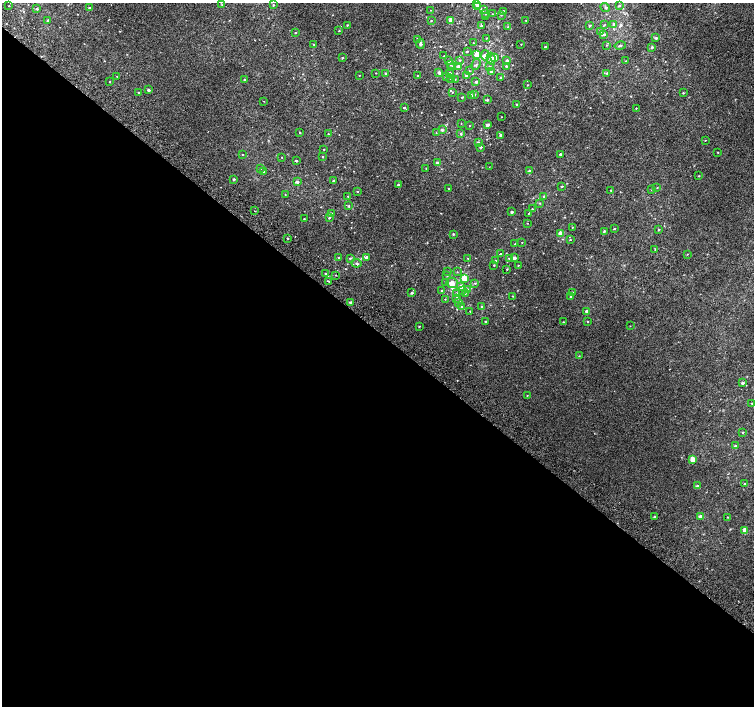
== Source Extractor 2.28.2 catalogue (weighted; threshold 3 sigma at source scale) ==
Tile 14 of 4 x 4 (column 2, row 4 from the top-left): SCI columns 1538-3040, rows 267-1673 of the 6074 x 6092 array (HDU 1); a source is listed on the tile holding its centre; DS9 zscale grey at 2 x 2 block average (1 PNG px = mean of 2 x 2 image px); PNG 756 x 708 px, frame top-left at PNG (2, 3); each listed source drawn as its Kron ellipse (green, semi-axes under 4 px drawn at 4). Shown black and unused: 53% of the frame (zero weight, under 2 of 3 exposures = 2% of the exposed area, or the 3 px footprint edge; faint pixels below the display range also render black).
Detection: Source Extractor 2.28.2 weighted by HDU 2 'WHT'; one run over the whole footprint, this tile lists its part. Background 0.00266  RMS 0.007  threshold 0.0315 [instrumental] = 3 sigma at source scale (4.5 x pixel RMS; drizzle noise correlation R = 1.50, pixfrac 1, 0.0396/0.0396 arcsec/px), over >= 5 px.
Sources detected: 214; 5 inside a brighter listed object's ellipse — not listed separately; the other 209 listed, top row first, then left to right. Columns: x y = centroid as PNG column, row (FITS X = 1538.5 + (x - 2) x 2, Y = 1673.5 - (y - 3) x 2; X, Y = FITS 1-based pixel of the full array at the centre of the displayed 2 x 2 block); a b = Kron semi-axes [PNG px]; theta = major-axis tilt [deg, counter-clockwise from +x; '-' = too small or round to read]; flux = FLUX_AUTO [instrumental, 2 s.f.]
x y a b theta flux
477 4 4 3 - 9.3
222 5 2 2 - 0.57
273 5 3 2 - 1.2
619 5 3 3 - 2
9 6 2 2 - 0.62
477 7 3 3 - 1.4
605 7 5 3 - 1.9
89 8 3 2 - 1.8
37 9 3 3 - 1.9
431 10 2 2 - 0.43
483 10 4 3 - 2.2
503 11 3 2 - 2
486 14 2 2 - 0.85
492 14 2 2 - 0.67
501 15 3 2 - 1.1
486 17 2 2 - 0.73
451 20 2 2 - 16
526 20 2 2 - 0.98
48 21 3 3 - 1.9
431 21 2 2 - 0.88
614 24 3 3 - 2.4
347 25 2 2 - 1.3
590 25 2 2 - 3
604 25 3 2 - 0.96
481 26 3 3 - 1.4
508 27 3 2 - 0.92
339 31 2 2 - 0.94
600 31 3 2 - 1.4
295 33 2 2 - 1.4
604 35 3 3 - 2.4
486 38 2 2 - 0.58
656 38 4 3 - 1.9
418 39 3 3 - 2.3
473 43 2 2 - 0.82
314 44 3 2 - 1.5
420 44 5 3 - 4
521 44 2 2 - 0.59
607 45 3 2 - 1
620 46 6 3 12 3
545 47 2 2 - 3
652 47 2 2 - 2.9
467 51 2 2 - 1.3
477 54 3 3 - 24
485 55 5 4 - 4.8
444 56 2 2 - 0.72
342 58 3 2 - 0.95
495 58 3 2 - 26
491 59 6 4 -81 4.8
460 60 2 2 - 1
449 61 2 2 - 2
507 61 3 3 - 3.2
626 61 2 2 - 0.76
476 64 6 3 63 2.3
451 65 3 2 - 0.87
458 66 3 2 - 3.7
489 66 3 2 - 0.8
506 66 3 2 - 1.6
452 68 3 3 - 1.3
469 71 3 2 - 0.63
491 72 3 2 - 2.5
376 73 2 2 - 0.58
386 73 2 2 - 1.7
439 73 3 2 - 5.1
450 73 2 2 - 2.6
607 73 3 2 - 1.2
417 75 2 2 - 0.72
117 76 2 2 - 0.51
359 76 2 2 - 0.57
446 76 3 2 - 1.2
466 76 2 2 - 3.6
501 77 4 2 - 2.1
450 78 2 2 - 0.74
244 79 2 2 - 1.3
455 79 2 2 - 0.59
110 81 2 2 - 0.55
476 82 3 2 - 3.3
527 85 2 2 - 0.8
148 90 2 2 - 3.8
452 92 2 2 - 0.7
138 93 2 2 - 1.6
683 93 3 2 - 1.2
471 95 2 2 - 3.9
475 95 3 2 - 1.4
462 97 2 2 - 1.3
487 100 4 3 - 1.8
264 101 2 2 - 0.51
516 104 3 3 - 1.5
404 108 2 2 - 1.7
636 108 2 2 - 0.68
501 117 2 2 - 0.57
461 123 2 2 - 0.49
488 125 2 2 - 7.1
469 126 2 2 - 0.64
442 130 3 2 - 3.3
300 133 2 2 - 1.1
436 133 3 2 - 0.67
328 134 2 2 - 0.54
461 134 3 3 - 1.7
501 135 2 2 - 4.8
705 140 2 2 - 0.53
478 142 2 2 - 2.4
481 147 3 2 - 2
324 149 2 2 - 0.65
718 152 2 2 - 0.71
243 154 2 2 - 0.58
561 154 3 2 - 3.9
282 157 2 2 - 0.49
322 157 2 2 - 1.1
296 161 2 2 - 2.3
437 163 2 2 - 5.2
489 167 2 2 - 0.43
426 168 2 2 - 0.51
260 169 3 2 - 2.6
263 171 2 2 - 1.5
529 171 2 2 - 2.1
699 176 2 2 - 0.8
234 179 2 2 - 2.5
333 181 2 2 - 2.5
297 182 2 2 - 6.7
398 185 2 2 - 3.5
562 186 2 2 - 1.5
657 188 3 2 - 0.62
449 189 2 2 - 0.74
611 190 2 2 - 1.3
652 190 2 2 - 0.76
357 191 2 2 - 0.8
285 194 2 2 - 0.7
348 196 2 2 - 0.61
544 196 2 2 - 2.1
540 203 3 2 - 0.92
349 206 3 2 - 0.95
532 209 2 2 - 0.96
255 211 2 2 - 0.77
512 212 2 2 - 3.2
528 213 3 2 - 0.85
331 214 3 3 - 3.5
329 218 3 2 - 1.8
304 219 2 2 - 0.81
527 223 2 2 - 0.63
572 227 2 2 - 0.78
614 229 2 2 - 1.4
659 229 3 2 - 1
604 231 3 2 - 1.5
560 233 2 2 - 17
453 234 3 2 - 1.5
288 238 2 2 - 1.3
570 240 2 2 - 0.78
522 242 2 2 - 0.7
515 244 2 2 - 0.64
655 249 2 2 - 0.74
500 254 2 2 - 1.6
687 254 2 2 - 0.52
339 257 2 2 - 1.5
366 257 4 3 - 4.6
350 258 3 2 - 1.8
468 258 2 2 - 0.57
509 258 2 2 - 1.2
514 258 2 2 - 6.6
496 261 2 2 - 0.8
356 263 5 3 - 2.8
494 265 2 2 - 0.95
518 265 2 2 - 0.79
507 269 2 2 - 0.96
448 272 2 2 - 0.63
457 272 3 2 - 0.65
326 274 3 3 - 1.9
336 275 2 2 - 0.81
447 275 2 2 - 1.1
464 278 3 3 - 24
328 281 2 2 - 1.6
446 283 3 3 - 2
452 283 6 5 - 11
475 283 3 3 - 1.4
461 287 3 3 - 7.5
467 289 3 3 - 3.5
441 291 3 2 - 1.3
463 291 3 2 - 1
572 292 3 3 - 1.8
412 293 3 3 - 2.1
456 293 3 3 - 1.4
465 293 2 2 - 0.76
512 296 2 2 - 0.83
571 296 2 2 - 1.8
445 299 2 2 - 0.6
457 299 4 3 - 2.6
351 302 2 2 - 7.9
458 302 4 3 - 4.8
482 306 3 2 - 1.9
461 307 3 3 - 1.3
470 311 2 2 - 0.61
586 311 3 2 - 3.7
587 321 2 2 - 1
486 322 3 2 - 1.5
563 322 2 2 - 0.68
419 326 2 2 - 1
630 326 2 2 - 0.54
579 356 3 2 - 0.81
742 383 3 2 - 3.4
527 395 2 2 - 0.58
752 403 2 2 - 0.76
743 432 2 2 - 1.2
735 446 2 2 - 4.1
693 459 3 3 - 26
744 484 3 2 - 1
697 486 4 3 - 1.7
700 516 3 3 - 5.5
655 517 2 2 - 2.6
728 517 2 2 - 0.78
745 531 3 3 - 23
Isophote crosses this tile's border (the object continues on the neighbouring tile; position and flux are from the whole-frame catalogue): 1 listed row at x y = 477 4
Diffuse or blended objects may show on this block-average render without a row.